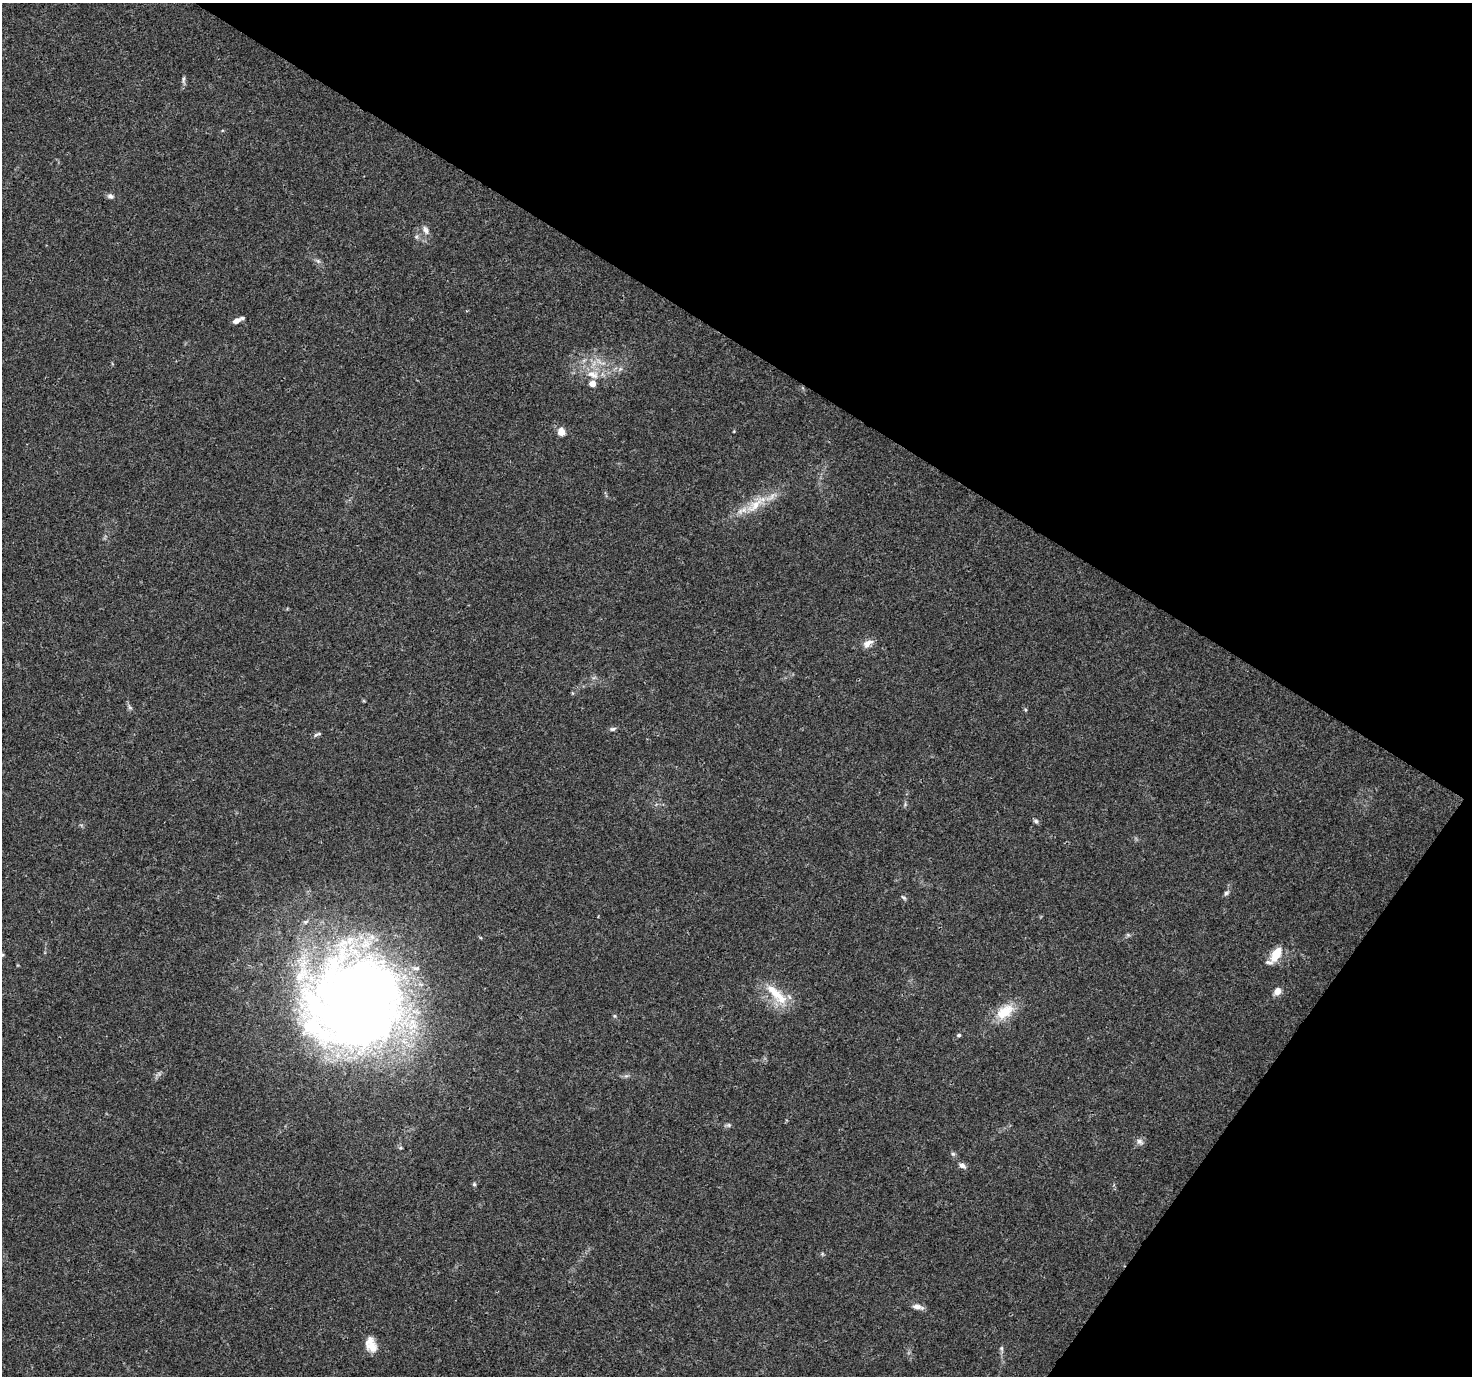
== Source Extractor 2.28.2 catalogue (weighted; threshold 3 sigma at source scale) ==
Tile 8 of 4 x 4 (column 4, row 2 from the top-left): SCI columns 4446-5915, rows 2981-4354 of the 5958 x 6028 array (HDU 1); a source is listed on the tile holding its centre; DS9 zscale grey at full resolution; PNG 1474 x 1378 px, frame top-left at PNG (2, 3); no overlay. Shown black and unused: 32% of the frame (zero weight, under 3 of 4 exposures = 5% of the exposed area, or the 3 px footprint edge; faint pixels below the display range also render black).
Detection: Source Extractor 2.28.2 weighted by HDU 2 'WHT'; one run over the whole footprint, this tile lists its part. Background 0.016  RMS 0.0026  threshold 0.0118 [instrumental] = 3 sigma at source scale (4.5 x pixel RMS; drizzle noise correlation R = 1.50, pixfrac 1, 0.0396/0.0396 arcsec/px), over >= 5 px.
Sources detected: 38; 5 inside a brighter listed object's ellipse — not listed separately; the other 33 listed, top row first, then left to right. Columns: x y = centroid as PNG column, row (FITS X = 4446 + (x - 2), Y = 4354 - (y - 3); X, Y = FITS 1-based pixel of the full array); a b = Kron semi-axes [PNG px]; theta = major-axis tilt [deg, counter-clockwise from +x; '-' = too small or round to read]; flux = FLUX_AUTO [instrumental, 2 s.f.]
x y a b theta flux
184 80 13 4 -90 0.71
110 196 9 7 -11 0.81
426 230 13 6 -69 1.3
318 261 8 4 -45 0.64
236 321 9 5 25 1.4
593 374 20 11 -17 4.2
734 431 4 3 - 0.19
561 432 8 7 - 2.6
755 505 35 12 38 7.1
867 644 15 9 35 1.8
130 707 7 5 -32 0.54
1025 710 5 4 - 0.3
612 729 9 5 8 0.61
317 734 12 4 20 0.55
1036 821 7 5 -33 0.6
1226 893 9 5 45 0.67
904 897 8 4 -40 0.48
1128 935 6 5 - 0.41
1276 954 17 9 58 5.6
1277 991 10 8 60 1.7
776 994 39 12 -45 7.7
357 1003 111 105 -10 270
1005 1012 26 15 37 6.7
615 1016 6 4 -89 0.35
959 1035 5 4 - 0.51
729 1125 7 6 - 0.53
1140 1142 10 8 -36 1.1
953 1154 6 5 - 0.52
962 1165 8 6 -35 1.2
474 1184 5 5 - 0.37
918 1307 15 6 -13 1.5
372 1348 17 13 -24 3
1001 1348 7 5 -73 0.51